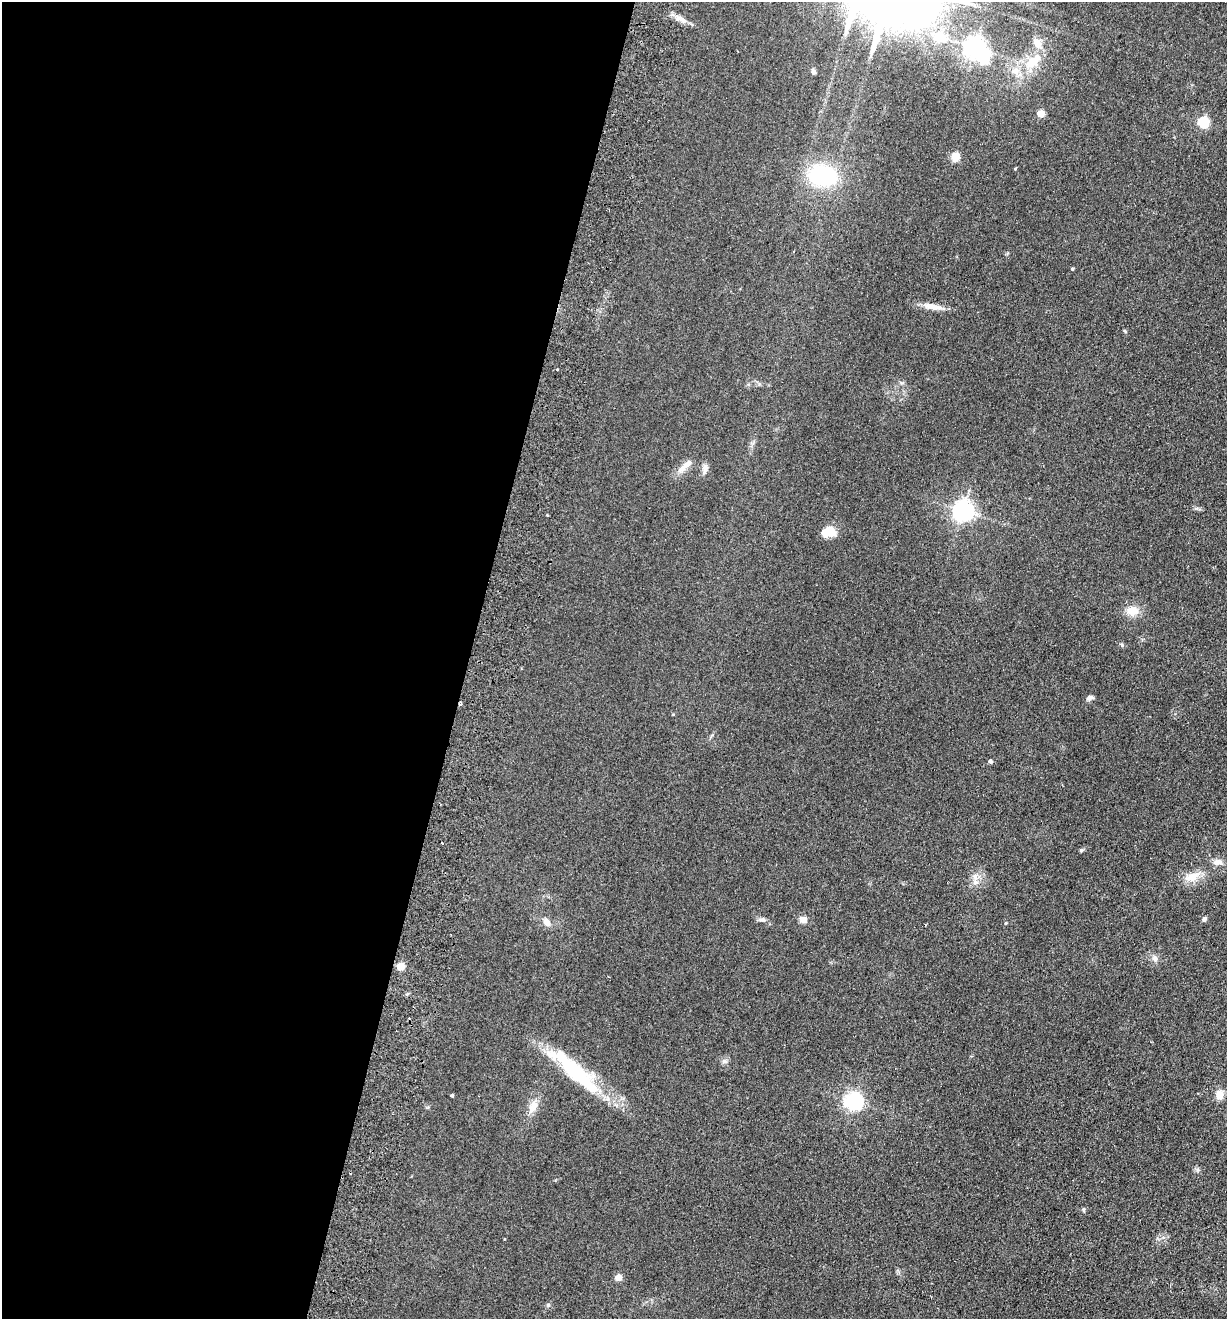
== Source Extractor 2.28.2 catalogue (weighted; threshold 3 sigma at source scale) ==
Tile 5 of 4 x 4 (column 1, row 2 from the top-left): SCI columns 314-1538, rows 2656-3972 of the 5401 x 5311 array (HDU 1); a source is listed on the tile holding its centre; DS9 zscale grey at full resolution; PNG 1229 x 1321 px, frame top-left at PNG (2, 2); no overlay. Shown black and unused: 38% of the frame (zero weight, under 2 of 3 exposures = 3% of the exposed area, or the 3 px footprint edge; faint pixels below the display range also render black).
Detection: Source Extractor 2.28.2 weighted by HDU 2 'WHT'; one run over the whole footprint, this tile lists its part. Background 0.121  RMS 0.011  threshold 0.0499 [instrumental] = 3 sigma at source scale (4.5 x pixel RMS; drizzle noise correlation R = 1.50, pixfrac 1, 0.05/0.05 arcsec/px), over >= 5 px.
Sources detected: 48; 2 inside a brighter object's white glare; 2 cosmic-ray / hot-pixel residue — not listed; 1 inside a brighter listed object's ellipse — not listed separately; the other 43 listed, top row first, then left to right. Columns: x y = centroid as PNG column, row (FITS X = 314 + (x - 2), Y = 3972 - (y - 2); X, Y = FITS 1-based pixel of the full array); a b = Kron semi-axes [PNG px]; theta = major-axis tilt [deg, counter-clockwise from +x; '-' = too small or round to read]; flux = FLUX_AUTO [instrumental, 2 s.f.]
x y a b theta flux
678 18 8 5 45 3
940 37 21 15 -11 28
1037 43 12 9 -49 10
975 48 7 7 - 700
1031 62 20 14 53 24
813 71 7 5 -60 2.3
1015 71 11 9 -41 8.5
1041 113 5 4 - 22
1203 122 5 5 - 110
955 157 5 5 - 44
1015 169 4 3 - 0.94
822 175 23 17 -6 100
1072 269 4 3 - 1.2
933 306 24 8 -9 11
1125 331 6 3 -71 1.1
557 369 3 2 - 0.95
683 468 22 7 45 9.9
705 469 14 6 79 5.2
963 511 7 7 - 630
826 532 17 9 35 14
1132 611 16 11 -4 13
1122 645 5 4 - 1.5
1090 698 11 5 12 2.8
990 761 4 4 - 2.8
1081 850 5 4 - 1.5
1217 862 12 8 3 6
975 877 11 7 82 6.1
1191 877 19 12 15 14
762 919 9 5 5 2.9
1204 919 6 5 - 2.5
803 920 7 6 - 8.7
547 922 11 8 -58 6.6
1006 923 4 4 - 1
1155 958 8 8 - 4
400 966 5 4 - 30
724 1061 8 6 0 2.9
574 1071 82 17 -42 88
1219 1094 12 9 -86 8.8
452 1095 4 3 - 1.3
853 1101 7 7 - 360
533 1107 18 10 61 11
1084 1210 6 4 -89 1.3
618 1278 5 4 - 18
Unlisted compact peaks at least as high as the median listed source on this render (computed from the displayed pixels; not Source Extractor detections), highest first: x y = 548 1305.